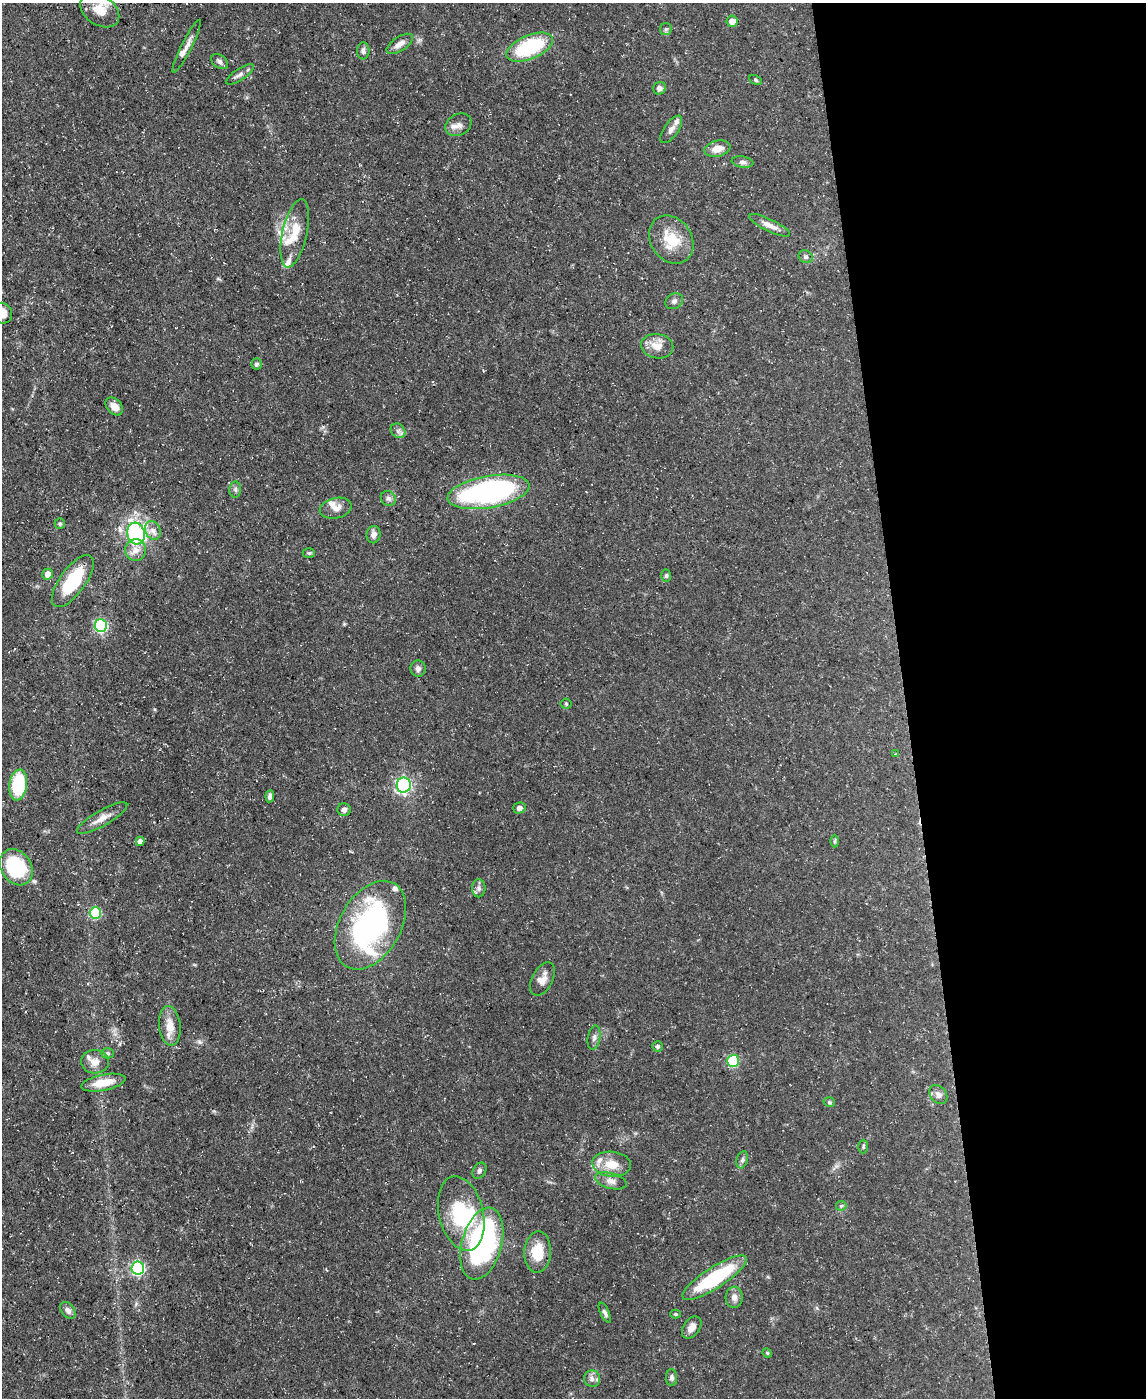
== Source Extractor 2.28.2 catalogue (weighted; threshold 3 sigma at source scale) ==
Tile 8 of 4 x 3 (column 4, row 2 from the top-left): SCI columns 3432-4575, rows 1524-2919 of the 4575 x 4549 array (HDU 1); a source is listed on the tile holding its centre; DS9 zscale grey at full resolution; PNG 1148 x 1400 px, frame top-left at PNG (2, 3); each listed source drawn as its Kron ellipse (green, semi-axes under 4 px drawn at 4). Shown black and unused: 21% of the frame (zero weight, under 3 of 5 exposures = <1% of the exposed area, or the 3 px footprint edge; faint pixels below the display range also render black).
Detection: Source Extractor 2.28.2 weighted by HDU 2 'WHT'; one run over the whole footprint, this tile lists its part. Background 0.0654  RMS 0.0044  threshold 0.0196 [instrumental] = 3 sigma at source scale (4.5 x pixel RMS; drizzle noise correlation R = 1.50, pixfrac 1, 0.05/0.05 arcsec/px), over >= 5 px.
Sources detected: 93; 2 inside a brighter object's white glare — neither listed nor drawn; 8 inside a brighter listed object's ellipse — not listed separately; the other 83 listed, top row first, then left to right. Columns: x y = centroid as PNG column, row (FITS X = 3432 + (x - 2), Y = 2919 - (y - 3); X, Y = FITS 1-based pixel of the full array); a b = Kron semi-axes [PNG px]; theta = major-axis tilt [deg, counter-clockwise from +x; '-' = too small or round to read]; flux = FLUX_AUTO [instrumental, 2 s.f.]
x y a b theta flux
100 10 21 14 -34 8.2
732 21 5 5 - 3.7
666 29 6 5 - 0.8
400 44 15 7 33 2.8
187 46 29 5 63 3
530 47 25 12 23 33
363 51 8 6 88 1.4
219 61 9 6 -38 1.3
240 74 16 5 33 1.8
756 80 6 4 -28 0.64
659 88 6 6 - 1.8
458 125 14 10 29 3
671 129 16 7 55 2.3
717 149 13 8 12 4.5
742 162 11 5 -9 1.4
770 225 22 6 -26 3.5
295 233 35 12 77 11
671 240 26 20 -55 13
806 257 7 6 - 1.1
674 301 9 7 29 1.4
2 313 10 9 - 4.5
657 346 16 12 -10 5.6
256 364 5 5 - 1.1
114 406 10 7 -47 4
398 431 8 6 -45 1.3
235 489 8 6 -88 1.2
489 492 41 16 10 97
388 498 8 7 - 1.3
336 508 16 10 13 3.4
60 523 5 5 - 0.88
153 530 10 7 -63 2.3
136 533 11 9 -75 68
373 535 9 7 81 1.9
136 550 11 10 - 3.4
309 553 6 5 - 0.63
48 574 5 5 - 3.4
666 576 6 4 88 0.75
73 581 31 13 54 24
101 625 6 6 - 55
418 669 8 7 - 1.7
566 704 5 5 - 0.57
895 754 3 2 - 0.29
18 785 15 9 82 28
404 785 7 7 - 94
270 796 6 4 83 1.1
519 808 6 5 - 1.7
344 810 6 6 - 1.4
102 818 28 8 30 4.3
140 841 4 4 - 2
835 841 6 4 89 0.58
16 867 19 15 -56 32
479 888 9 6 -89 1.5
95 913 6 5 - 25
370 925 48 30 60 87
542 979 18 10 62 3.5
170 1026 20 10 -84 5.9
594 1038 12 6 81 1.5
658 1046 5 5 - 0.92
108 1053 6 5 - 0.79
733 1061 6 6 - 28
95 1062 14 12 2 3.8
103 1083 22 8 11 8.1
938 1095 10 8 -51 2.1
829 1102 6 4 -16 0.64
863 1146 7 5 88 0.72
742 1160 9 5 72 1.1
612 1164 19 12 -6 7.8
479 1171 8 6 58 1.2
611 1181 16 7 -15 2.8
841 1206 5 5 - 0.67
461 1214 38 22 -76 27
482 1244 37 20 74 95
538 1252 21 13 87 11
138 1268 6 6 - 68
715 1278 38 10 33 32
734 1297 10 8 85 2.4
68 1310 9 6 -49 1.9
605 1313 11 4 -65 1.3
675 1314 5 4 - 0.54
692 1327 12 8 53 2.7
767 1353 5 4 - 0.46
672 1378 8 5 -89 1.2
592 1379 8 8 - 2.1
Isophote crosses this tile's border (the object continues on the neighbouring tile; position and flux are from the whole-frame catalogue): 2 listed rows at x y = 100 10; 2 313